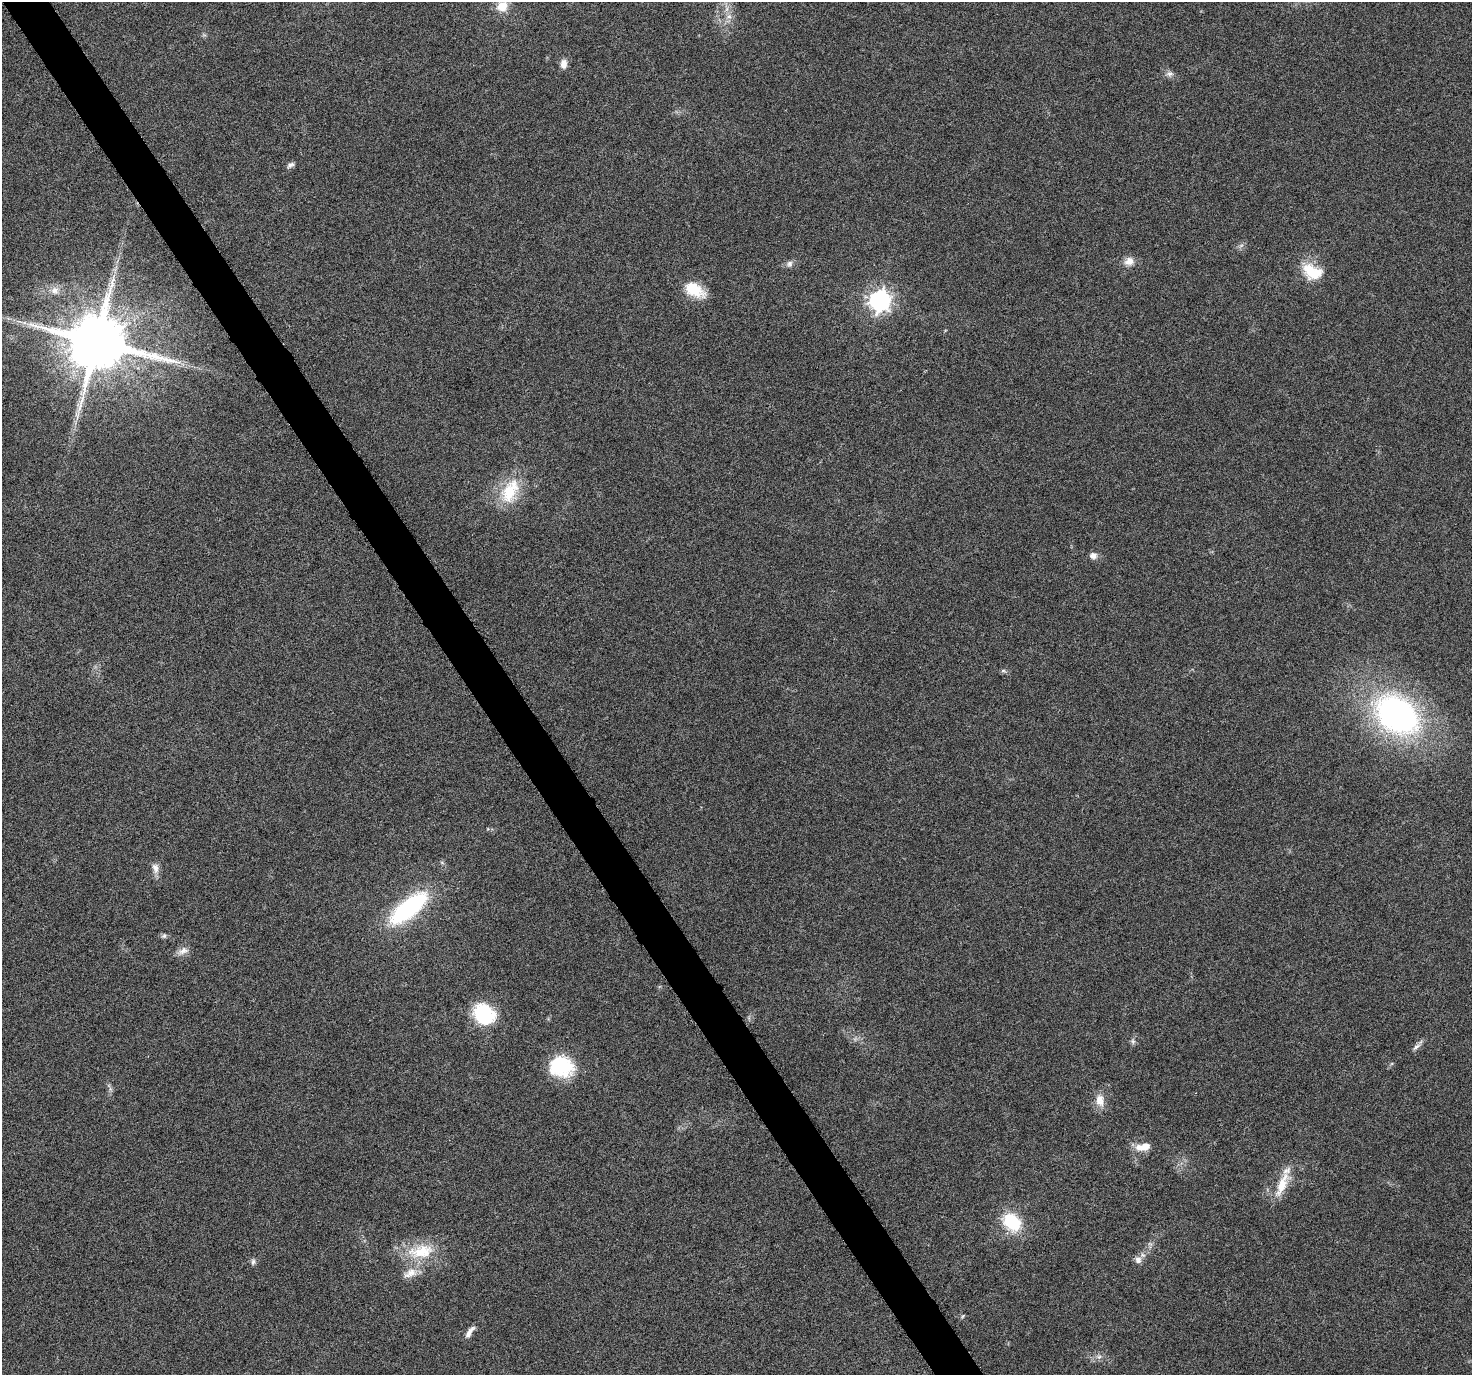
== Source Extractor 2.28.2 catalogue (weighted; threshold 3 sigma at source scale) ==
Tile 11 of 4 x 4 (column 3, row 3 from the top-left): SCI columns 2945-4414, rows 1498-2870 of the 5894 x 5802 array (HDU 1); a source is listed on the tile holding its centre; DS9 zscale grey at full resolution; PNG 1474 x 1377 px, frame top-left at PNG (2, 2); no overlay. Shown black and unused: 3% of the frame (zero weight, under 3 of 6 exposures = <1% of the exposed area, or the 3 px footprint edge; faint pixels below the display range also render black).
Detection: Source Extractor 2.28.2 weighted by HDU 2 'WHT'; one run over the whole footprint, this tile lists its part. Background 0.0244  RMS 0.0036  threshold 0.0148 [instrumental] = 3 sigma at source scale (4.09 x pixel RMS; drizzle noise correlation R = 1.36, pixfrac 0.8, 0.0396/0.0396 arcsec/px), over >= 5 px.
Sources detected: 37; all 37 listed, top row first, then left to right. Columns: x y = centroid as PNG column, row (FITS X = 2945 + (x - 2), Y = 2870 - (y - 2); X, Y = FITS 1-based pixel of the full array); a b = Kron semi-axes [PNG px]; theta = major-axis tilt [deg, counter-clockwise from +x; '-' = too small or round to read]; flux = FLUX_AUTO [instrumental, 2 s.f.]
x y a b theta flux
502 6 14 13 - 5.1
729 16 8 8 - 1.8
564 64 10 7 85 2.5
1170 74 10 7 4 1.3
290 165 11 6 31 1.1
1129 261 12 10 27 2.8
790 264 9 7 87 1.3
1312 272 27 18 -25 9.7
55 290 12 10 -25 2.7
694 290 24 14 -28 9.8
880 300 8 8 - 180
24 323 7 5 0 0.96
97 342 16 14 -9 3100
77 416 10 6 90 1.4
510 491 35 20 65 14
1093 556 8 7 - 1.9
1003 671 7 4 0 0.6
1397 715 43 32 -37 100
155 868 15 8 -74 2.2
408 908 32 12 39 60
164 936 7 6 - 0.76
183 951 15 9 23 2.3
483 1014 23 19 -43 21
1133 1041 8 6 -70 0.83
1416 1047 13 5 41 1.2
561 1066 27 22 -13 20
1100 1100 19 11 -80 3.7
1143 1147 19 8 9 4.3
1282 1185 36 10 67 7.9
1012 1222 17 13 -41 18
421 1251 40 19 8 14
1138 1260 9 9 - 1.9
253 1262 8 5 82 0.86
410 1273 21 12 25 4.3
963 1316 6 3 70 0.39
470 1332 18 6 55 2
1099 1357 6 6 - 0.98